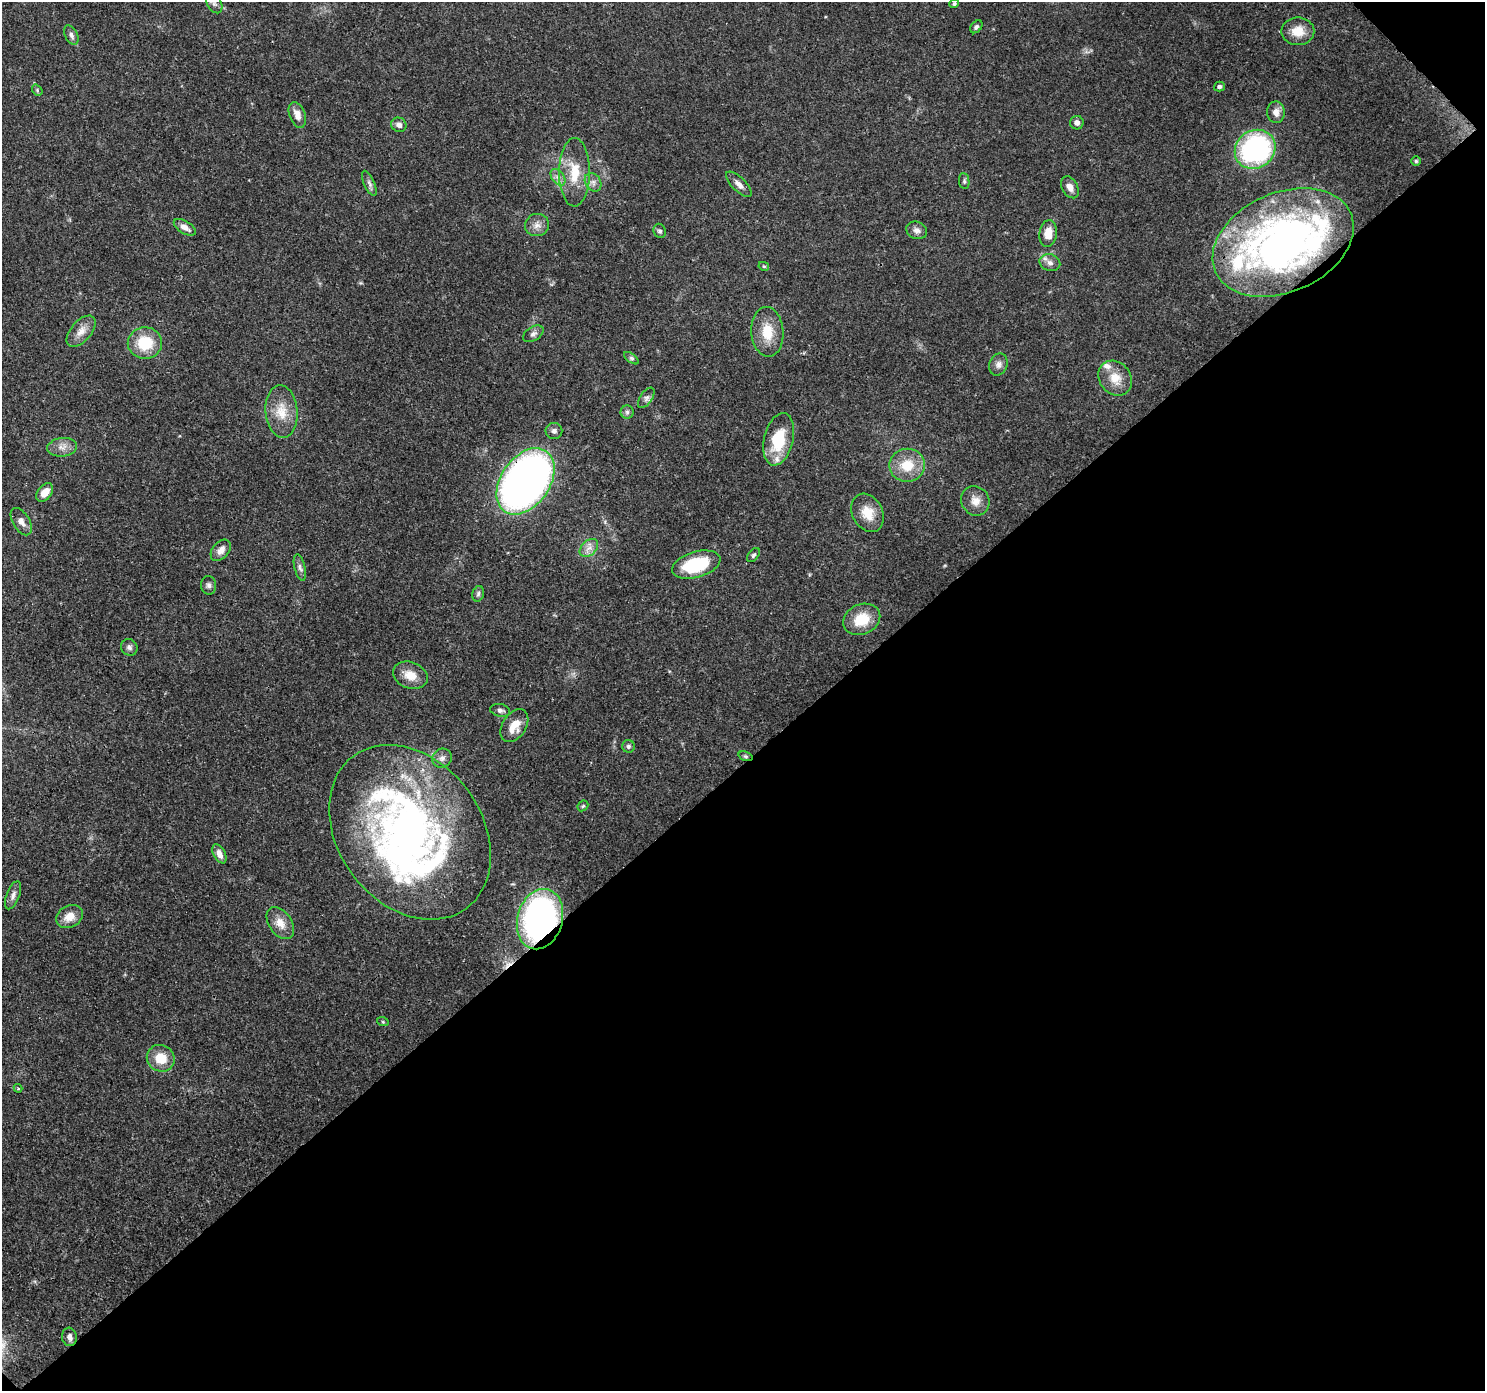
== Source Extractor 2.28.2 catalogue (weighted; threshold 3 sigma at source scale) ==
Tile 12 of 4 x 4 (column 4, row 3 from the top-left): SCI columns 4540-6022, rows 1619-3007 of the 6116 x 6076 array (HDU 1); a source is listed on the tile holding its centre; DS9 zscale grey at full resolution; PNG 1487 x 1393 px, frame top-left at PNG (2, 2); each listed source drawn as its Kron ellipse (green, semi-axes under 4 px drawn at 4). Shown black and unused: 46% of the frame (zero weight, under 3 of 4 exposures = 7% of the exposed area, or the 3 px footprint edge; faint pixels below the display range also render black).
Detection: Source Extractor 2.28.2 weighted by HDU 2 'WHT'; one run over the whole footprint, this tile lists its part. Background 0.124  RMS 0.0044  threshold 0.0196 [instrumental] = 3 sigma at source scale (4.5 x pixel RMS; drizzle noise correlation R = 1.50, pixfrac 1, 0.0396/0.0396 arcsec/px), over >= 5 px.
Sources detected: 81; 3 inside a brighter object's white glare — neither listed nor drawn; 5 inside a brighter listed object's ellipse — not listed separately; the other 73 listed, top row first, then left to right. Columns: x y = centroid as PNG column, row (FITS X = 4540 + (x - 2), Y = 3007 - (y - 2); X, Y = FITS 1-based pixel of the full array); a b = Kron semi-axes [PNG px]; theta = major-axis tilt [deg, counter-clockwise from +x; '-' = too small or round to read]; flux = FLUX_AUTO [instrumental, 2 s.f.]
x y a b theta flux
214 3 10 7 -61 1.5
954 4 5 4 - 0.85
976 27 7 5 50 1
1298 31 16 14 0 7.3
71 35 10 6 -63 1.8
1219 87 5 5 - 1.1
37 90 6 4 -51 0.65
1276 112 11 9 -89 3.1
297 115 13 8 -69 3.4
1077 123 7 6 - 1.7
399 125 8 7 - 1.9
1255 149 21 18 34 71
1416 161 4 4 - 0.6
574 172 34 15 90 13
558 177 9 6 -53 2
964 181 8 5 -82 0.87
593 182 10 7 -56 2.2
369 183 14 5 -66 1.6
739 184 16 7 -44 2.5
1070 187 12 7 -60 2.8
537 225 12 11 - 3.2
185 227 12 6 -31 2.9
917 230 10 8 -20 2.2
660 231 7 6 - 1.1
1048 233 13 9 82 5.7
1283 242 74 49 24 200
1050 263 10 8 -15 2.2
764 266 5 4 - 0.51
81 331 19 10 50 4.5
767 332 25 16 -86 11
533 334 11 6 32 1.6
145 343 17 15 2 15
631 358 8 4 -36 0.87
998 364 11 9 66 2.3
1115 378 18 15 -52 7.5
646 398 12 6 54 1.6
281 411 26 16 -85 9.6
627 412 6 6 - 1.1
554 431 8 8 - 1.5
779 439 27 14 76 18
62 447 15 9 7 3.5
907 465 18 16 9 11
525 481 37 24 55 250
45 493 10 7 51 4.7
975 501 15 14 - 4.7
867 513 20 15 -61 7.8
21 522 15 8 -59 3.2
589 548 11 7 44 2.8
221 550 12 8 49 2.9
753 555 8 5 51 0.93
696 565 25 13 16 26
300 568 13 5 -76 1.7
209 585 9 7 -87 1.5
478 594 8 5 74 1
862 619 19 15 24 12
129 647 9 8 - 1.4
410 675 18 13 -20 6.2
500 710 10 6 -13 1.4
514 726 18 11 57 7
628 746 6 6 - 1.2
746 756 7 4 -20 0.8
442 758 10 9 - 2.3
583 806 6 4 45 0.67
410 832 95 71 -53 230
219 854 10 6 -62 3.2
13 895 15 6 69 2.1
70 916 14 10 29 5.5
540 919 31 22 74 120
280 923 18 11 -56 5.3
383 1022 6 3 -18 0.47
161 1058 14 13 - 8.8
18 1088 4 3 - 0.57
69 1337 9 7 -85 2.2
Overlapping masked pixels (flux is a lower limit): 4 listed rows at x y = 1283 242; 525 481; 746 756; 540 919
Isophote crosses this tile's border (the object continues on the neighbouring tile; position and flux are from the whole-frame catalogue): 1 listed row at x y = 214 3